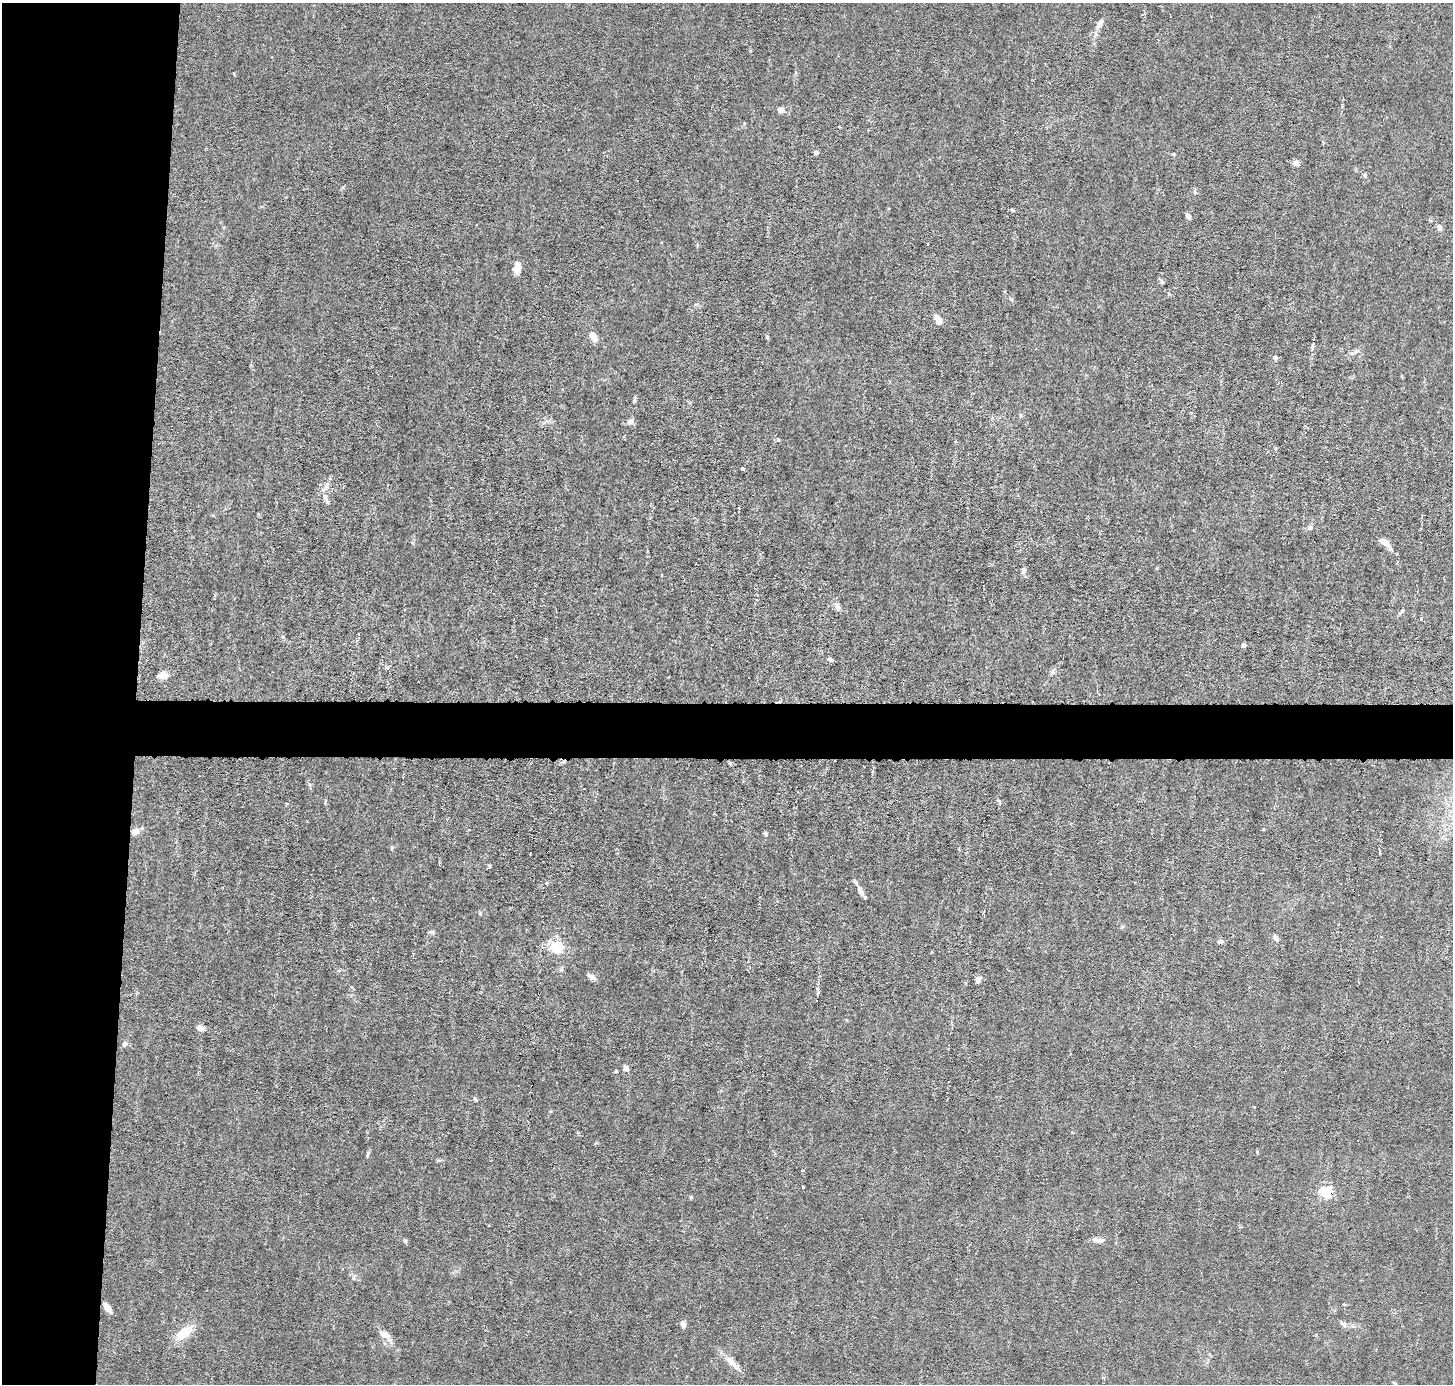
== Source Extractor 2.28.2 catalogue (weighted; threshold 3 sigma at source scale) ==
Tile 4 of 3 x 3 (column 1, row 2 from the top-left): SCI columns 1-1451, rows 1520-2901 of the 4354 x 4384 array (HDU 1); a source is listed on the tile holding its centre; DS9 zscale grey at full resolution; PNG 1455 x 1386 px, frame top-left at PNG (2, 3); no overlay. Shown black and unused: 13% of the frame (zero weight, under 3 of 6 exposures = <1% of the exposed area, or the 3 px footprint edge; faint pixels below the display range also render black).
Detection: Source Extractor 2.28.2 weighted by HDU 2 'WHT'; one run over the whole footprint, this tile lists its part. Background 0.0122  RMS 0.0027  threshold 0.0111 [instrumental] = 3 sigma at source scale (4.09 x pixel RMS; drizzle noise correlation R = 1.36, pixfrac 0.8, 0.05/0.05 arcsec/px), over >= 5 px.
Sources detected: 69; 5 inside a brighter listed object's ellipse — not listed separately; the other 64 listed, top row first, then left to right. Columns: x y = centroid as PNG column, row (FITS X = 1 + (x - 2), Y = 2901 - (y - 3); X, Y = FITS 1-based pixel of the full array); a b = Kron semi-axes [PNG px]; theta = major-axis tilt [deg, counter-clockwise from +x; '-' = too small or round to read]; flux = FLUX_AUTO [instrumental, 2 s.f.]
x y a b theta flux
1099 24 16 6 54 1.4
781 110 7 6 - 1.4
816 152 4 4 - 1.2
1296 162 5 5 - 1.8
1365 175 5 4 - 0.45
1012 210 6 4 -45 0.28
1188 216 6 4 -60 1.2
1439 227 8 6 -66 0.96
927 244 3 2 - 0.2
517 268 13 8 82 2.1
1162 281 10 3 -46 0.41
938 319 13 7 -54 1.7
594 337 9 6 -58 2.9
767 337 5 4 - 0.3
1312 346 9 5 78 0.87
1275 357 5 5 - 0.69
1021 415 6 5 - 0.4
630 422 9 5 -7 0.81
778 439 4 4 - 0.32
742 469 3 3 - 0.45
325 487 18 6 59 1.4
327 501 8 4 -60 0.53
1310 527 8 6 31 0.69
1386 544 16 8 -39 1.7
1024 570 7 6 - 0.94
837 606 9 6 -70 1.2
1243 645 5 4 - 0.57
830 659 6 4 -37 0.71
1052 672 9 5 60 0.65
163 675 13 9 12 1.8
730 763 6 5 - 0.33
1263 829 4 3 - 0.19
135 832 12 7 19 1.6
766 834 6 4 -18 0.43
392 847 6 4 46 0.3
1379 852 5 3 - 0.35
530 854 3 2 - 0.24
489 866 6 3 88 0.29
861 891 14 6 -63 1.3
480 913 5 5 - 0.35
431 932 9 4 0 0.44
1276 938 8 6 -61 1.1
1220 941 7 5 22 0.54
557 947 6 5 - 30
561 970 6 5 - 0.51
592 977 11 5 -37 1.1
978 980 8 6 68 1
818 994 11 4 70 0.74
200 1028 9 6 -5 1.2
125 1044 7 6 - 0.89
626 1068 8 5 -61 1.3
616 1071 4 3 - 0.27
368 1154 10 3 75 0.43
802 1170 3 3 - 0.45
1326 1192 5 5 - 39
691 1197 5 4 - 0.28
1098 1240 16 6 -9 1.5
405 1241 6 5 - 0.46
354 1278 6 4 -89 0.43
107 1307 11 6 -50 1.5
683 1324 8 6 -79 1
184 1333 16 8 36 7.2
384 1334 11 7 -19 1.8
731 1362 27 8 -49 2.6
Overlapping masked pixels (flux is a lower limit): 1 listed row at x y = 1326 1192
Unlisted compact peaks at least as high as the median listed source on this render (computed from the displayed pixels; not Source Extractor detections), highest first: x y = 803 1187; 1011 299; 546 883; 475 1099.